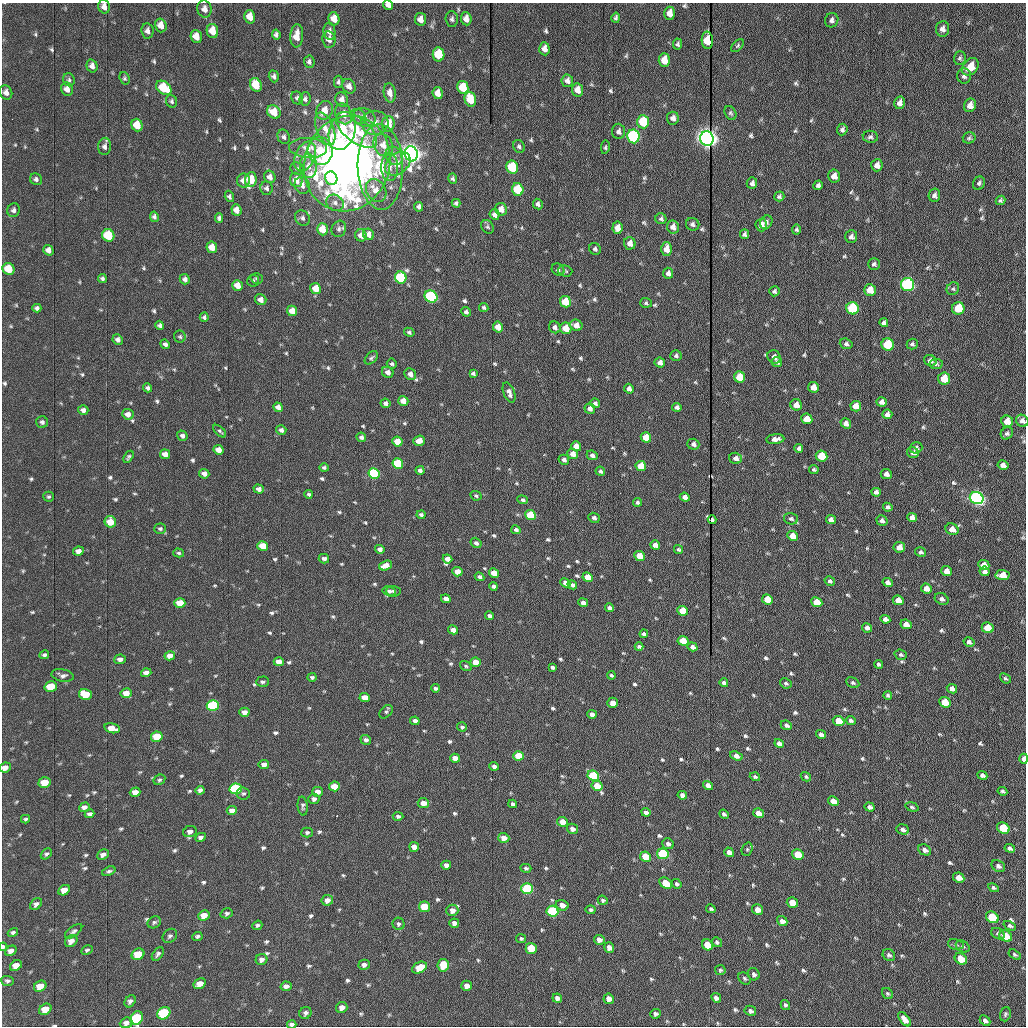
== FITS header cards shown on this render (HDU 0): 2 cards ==
NAXIS1  =                 1024 /fastest changing axis
NAXIS2  =                 1024 /next to fastest changing axis

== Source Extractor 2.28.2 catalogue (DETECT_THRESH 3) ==
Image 1024 x 1024 px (HDU 0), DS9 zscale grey, 1 PNG px = 1 image px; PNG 1028 x 1028 px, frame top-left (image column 1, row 1024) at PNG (2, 3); each listed source drawn as its Kron ellipse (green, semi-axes under 4 px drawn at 4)
Background 1170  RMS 12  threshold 36.4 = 3 sigma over >= 5 px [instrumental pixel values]
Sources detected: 705; of the 705, the 500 brightest by FLUX_AUTO listed and drawn (205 fainter detections omitted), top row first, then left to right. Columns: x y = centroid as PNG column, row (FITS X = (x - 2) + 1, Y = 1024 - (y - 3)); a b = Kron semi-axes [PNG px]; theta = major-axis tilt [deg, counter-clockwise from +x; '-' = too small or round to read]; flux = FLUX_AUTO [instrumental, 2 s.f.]
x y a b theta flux
388 5 5 4 - 4200
104 7 7 5 -75 4800
204 9 8 7 - 5200
670 13 6 5 - 6500
250 17 7 5 -75 9400
616 18 5 3 - 1600
334 19 6 5 - 10000
421 19 6 5 - 6300
452 19 8 6 -85 2300
466 19 6 5 - 6000
832 20 7 6 - 2700
161 25 7 5 -75 7600
942 29 8 6 84 3700
147 31 7 6 - 3400
212 31 7 5 -80 12000
329 32 8 6 -81 3900
276 35 5 4 - 2200
297 36 11 6 86 10000
196 37 6 5 - 9700
329 39 8 6 -83 5200
707 40 9 5 -88 26000
678 44 5 4 - 1700
738 46 8 4 46 1400
544 49 7 5 -84 5000
439 54 7 6 - 41000
960 58 7 6 - 1700
664 60 7 5 -89 14000
309 62 6 5 - 2400
92 66 7 5 -75 3900
970 67 10 7 50 13000
274 76 6 5 - 2500
964 76 7 7 - 2500
125 78 6 5 - 1400
69 80 6 6 - 1700
567 81 6 6 - 3600
338 82 6 4 -89 1700
256 85 7 5 -68 22000
349 86 7 6 - 4500
463 87 6 5 - 27000
164 88 8 6 -39 28000
67 89 7 6 - 5200
578 90 6 5 - 7300
6 92 7 6 - 4200
390 93 10 6 -81 5000
438 93 6 5 - 7900
297 98 7 5 -57 2000
305 99 6 5 - 2200
342 99 7 6 - 4800
470 99 7 5 -74 24000
172 101 6 5 - 1900
900 103 6 5 - 4200
970 105 7 6 - 5600
325 110 9 8 - 9600
274 112 7 6 - 15000
730 113 7 5 -60 1700
344 114 10 8 -67 7100
359 117 9 6 -40 3300
364 117 11 9 -19 9400
673 118 6 6 - 3900
643 122 7 6 - 41000
375 123 13 12 - 7800
388 124 8 6 86 13000
137 125 6 5 - 14000
325 129 17 8 -69 9300
356 130 24 12 -38 33000
842 130 6 5 - 2300
342 131 19 13 72 41000
618 131 8 6 -87 2900
633 136 7 6 - 170000
284 137 7 6 - 2300
870 137 7 6 - 2200
707 138 7 6 - 810000
969 138 6 5 - 1500
383 145 11 9 -63 9300
105 146 8 6 87 3300
519 146 7 5 -57 1900
605 147 7 4 81 1400
308 148 19 10 -4 11000
320 151 14 12 -74 23000
411 154 7 6 - 780000
305 156 15 10 67 8700
394 156 9 8 - 4700
398 163 14 10 39 11000
347 164 48 42 71 720000
877 165 6 5 - 4900
308 166 12 8 -89 6900
380 167 43 22 -88 53000
390 167 14 8 -89 6500
512 167 6 5 - 55000
297 169 7 6 - 2000
834 176 6 6 - 6100
270 177 6 5 - 4800
331 178 7 6 - 18000
453 178 5 4 - 1600
36 179 6 5 - 2400
251 179 7 5 84 26000
243 180 7 6 - 5700
296 180 7 6 - 8900
752 183 6 5 - 2600
979 183 7 5 63 1800
302 185 9 7 -65 4100
818 185 5 4 - 2600
266 188 7 6 - 2500
518 189 6 5 - 44000
376 190 12 9 -56 9900
934 195 7 5 77 2600
229 196 6 4 -72 1800
779 196 5 5 - 1900
1000 200 5 4 - 1500
335 203 9 7 -31 3900
456 203 4 4 - 1700
538 204 5 4 - 2300
419 207 5 4 - 2800
501 209 6 6 - 7300
13 210 7 6 - 2500
236 210 6 5 - 6300
495 214 5 5 - 3600
154 217 5 4 - 2000
219 218 4 4 - 1800
302 218 8 7 - 2500
661 219 5 5 - 1900
766 222 7 6 - 2500
693 224 7 6 - 2500
761 225 6 6 - 6900
487 227 7 5 -52 1600
673 227 6 6 - 5200
617 228 6 5 - 6500
322 229 6 5 - 13000
339 229 8 7 - 2500
796 230 5 4 - 1600
368 234 6 5 - 5000
744 234 5 4 - 2200
108 235 6 6 - 42000
361 235 6 5 - 5500
851 237 6 6 - 3100
630 243 6 6 - 5400
212 247 6 5 - 11000
595 249 6 5 - 1800
666 249 7 5 -90 7900
48 250 5 5 - 4600
874 264 6 6 - 1900
9 269 6 5 - 17000
558 270 7 5 -44 2000
565 271 7 5 -15 1500
668 273 5 5 - 3200
401 277 6 5 - 60000
257 278 6 5 - 1500
102 279 4 4 - 1700
185 279 5 5 - 2900
253 281 6 6 - 1400
237 285 5 5 - 9800
908 285 6 6 - 170000
316 288 5 5 - 12000
953 289 7 6 - 1500
870 290 6 6 - 12000
774 291 5 5 - 1900
431 296 7 6 - 120000
261 300 6 5 - 4700
565 302 6 5 - 21000
646 303 6 5 - 1400
484 307 5 4 - 1500
37 308 4 4 - 2200
852 308 6 6 - 68000
958 308 6 6 - 27000
292 311 5 5 - 8300
466 312 5 4 - 1800
204 317 4 4 - 1800
884 323 4 4 - 2500
160 325 4 4 - 1900
576 325 6 5 - 6000
498 327 5 5 - 8600
555 327 6 5 - 3300
566 328 6 5 - 12000
409 332 5 4 - 1600
180 337 6 6 - 1500
118 340 5 5 - 3000
165 344 5 4 - 2200
846 344 6 5 - 2200
888 344 6 6 - 55000
912 344 5 5 - 1700
676 356 5 5 - 1700
774 357 7 6 - 4300
371 358 8 5 45 1700
930 361 6 5 - 2900
777 362 5 5 - 2200
660 363 5 5 - 4000
392 364 5 5 - 1400
936 364 7 5 8 1700
388 372 6 5 - 4500
473 373 4 4 - 1900
410 374 6 5 - 4700
740 377 5 5 - 21000
944 379 6 6 - 21000
813 387 5 5 - 7800
148 388 5 4 - 2300
629 389 5 4 - 3600
509 393 10 5 -69 4000
403 401 5 5 - 9300
882 402 5 4 - 3800
385 403 5 4 - 2600
595 403 5 4 - 2300
796 405 6 5 - 7100
856 406 5 5 - 9300
278 407 5 4 - 4100
677 407 5 4 - 2500
590 409 5 5 - 4200
83 410 5 4 - 3000
128 414 6 5 - 4900
887 414 5 4 - 3400
807 419 5 5 - 14000
1007 421 6 5 - 10000
1022 421 6 6 - 3600
42 422 6 6 - 2200
846 423 5 4 - 4300
281 430 5 4 - 2700
220 431 8 4 -43 1500
1007 433 6 5 - 2200
182 436 5 5 - 2500
361 437 5 4 - 2200
646 437 5 5 - 16000
775 439 9 5 7 4700
419 441 6 5 - 6300
397 442 5 5 - 14000
693 444 6 5 - 3000
576 446 5 4 - 7400
799 448 4 4 - 2400
916 448 6 5 - 2600
218 450 5 4 - 7600
913 453 6 5 - 2500
165 454 5 5 - 5900
573 454 5 5 - 6400
592 455 6 4 -23 3000
822 456 6 5 - 30000
129 457 6 4 57 1600
736 458 6 5 - 4100
564 460 5 5 - 2400
398 464 5 5 - 49000
1003 465 5 4 - 4300
641 466 5 5 - 19000
324 468 5 4 - 1600
420 470 4 4 - 2800
814 470 5 4 - 1600
600 471 5 4 - 1800
374 473 6 5 - 96000
204 474 5 4 - 3800
886 474 5 5 - 4200
259 489 5 4 - 3100
876 492 5 4 - 3000
309 494 4 3 - 1700
476 496 6 4 -27 1400
49 497 5 5 - 1400
685 497 5 4 - 5100
977 498 7 6 - 330000
523 500 5 4 - 1700
637 502 4 4 - 2200
888 507 5 4 - 2000
421 515 4 3 - 2000
530 515 5 5 - 37000
912 517 5 4 - 4100
594 518 6 4 -26 2400
791 519 7 5 -15 2000
712 520 4 3 - 2100
831 520 5 4 - 3900
882 521 5 5 - 2700
110 522 6 5 - 14000
160 529 6 5 - 1700
952 529 6 5 - 7000
516 530 5 4 - 2400
793 536 5 5 - 9400
476 543 6 5 - 2400
655 545 5 4 - 6200
263 546 5 5 - 14000
899 547 6 5 - 7400
380 549 5 4 - 3500
678 549 5 3 - 1400
78 551 5 4 - 4600
921 552 5 4 - 1800
179 553 5 4 - 1400
640 556 5 4 - 17000
324 559 5 4 - 2700
447 559 5 4 - 5300
984 565 6 5 - 6800
386 566 7 4 17 12000
947 571 5 5 - 7600
985 571 5 4 - 3400
457 572 5 4 - 11000
494 573 5 4 - 12000
1002 575 7 5 -3 11000
479 577 5 4 - 2500
588 577 5 4 - 12000
830 581 5 4 - 2000
888 582 5 4 - 3900
565 583 5 4 - 5000
572 585 5 4 - 2200
494 586 4 4 - 2400
926 588 5 4 - 7900
389 591 6 5 - 1900
393 591 7 5 -5 2200
446 599 5 4 - 4200
767 599 5 5 - 19000
942 599 7 5 -29 2900
898 600 6 4 -25 8500
817 602 6 5 - 19000
180 603 5 5 - 18000
583 603 5 4 - 4700
609 608 5 4 - 3300
683 611 5 5 - 24000
489 616 4 4 - 2400
885 619 5 4 - 3200
906 624 5 4 - 7700
867 628 5 4 - 3000
988 628 6 5 - 22000
453 630 5 4 - 6000
644 634 4 3 - 2000
683 641 5 4 - 20000
969 642 6 4 -31 2700
639 647 4 3 - 1900
692 647 5 4 - 3100
44 655 5 4 - 1900
901 655 6 5 - 1800
170 656 5 4 - 6100
120 659 5 5 - 3400
279 662 5 4 - 7300
475 662 5 4 - 12000
878 664 5 3 - 1900
466 666 6 4 -34 1400
552 667 4 3 - 1800
146 673 5 4 - 4700
63 675 11 6 -11 3400
611 675 4 3 - 1400
312 677 4 3 - 1600
1005 678 6 4 -39 1400
263 682 6 5 - 1800
724 683 4 4 - 2200
786 683 6 5 - 1500
853 683 7 5 -27 1800
51 687 6 5 - 23000
435 688 4 4 - 1600
952 689 5 4 - 4100
126 693 5 5 - 9700
85 694 6 5 - 26000
888 695 4 3 - 1400
365 698 5 4 - 10000
945 702 6 5 - 21000
613 703 5 5 - 6600
213 705 6 5 - 88000
244 712 5 4 - 5600
386 712 8 5 47 1700
592 714 5 4 - 4400
851 720 5 4 - 2200
415 721 5 4 - 3500
839 721 6 5 - 16000
786 725 6 4 -24 2400
462 727 5 4 - 1500
112 728 8 5 -13 10000
821 734 5 4 - 2900
157 737 6 5 - 22000
366 740 5 5 - 2400
779 743 5 4 - 4300
519 756 5 4 - 20000
736 756 6 4 -22 5300
455 758 5 4 - 7000
1024 759 5 4 - 5900
264 764 5 4 - 4900
494 766 5 4 - 3600
5 768 6 5 - 5100
982 775 5 4 - 2500
593 776 6 5 - 61000
755 777 5 4 - 1800
806 777 5 4 - 1500
159 780 6 5 - 1400
45 782 6 5 - 16000
708 785 5 4 - 5500
334 786 5 5 - 15000
597 786 5 5 - 15000
236 789 6 5 - 97000
200 790 4 4 - 2500
1002 791 5 4 - 1800
135 792 5 4 - 5700
317 792 5 5 - 5700
243 793 7 6 - 1600
682 795 5 4 - 3900
314 799 5 5 - 2600
833 801 5 4 - 8300
423 803 5 5 - 8700
513 804 4 4 - 2200
303 806 9 5 -85 1900
84 807 5 4 - 3400
870 807 5 4 - 3000
912 807 7 4 -17 1500
232 810 5 4 - 4500
646 812 4 3 - 2400
759 813 5 4 - 8900
90 814 5 4 - 2800
724 814 5 4 - 2100
398 816 5 4 - 2200
25 819 4 4 - 1400
562 822 5 5 - 9400
1003 828 6 5 - 34000
572 829 6 5 - 4400
903 829 6 5 - 2800
190 832 7 5 12 3300
307 832 6 5 - 1600
201 837 5 4 - 2500
504 838 6 5 - 7000
668 844 6 5 - 2900
414 847 5 5 - 7000
1010 848 5 4 - 2400
747 849 7 5 71 1500
925 850 7 5 -27 3300
729 852 5 4 - 5000
46 854 6 4 45 1800
663 854 6 5 - 69000
798 854 6 5 - 25000
103 855 6 5 - 3400
645 857 5 5 - 25000
446 865 5 4 - 3700
998 866 7 5 -30 3100
526 868 5 4 - 1600
109 871 7 4 21 1700
959 878 6 5 - 7400
666 883 7 5 -38 18000
677 884 5 4 - 1800
994 888 5 4 - 1700
527 889 6 5 - 98000
64 890 6 5 - 7600
327 900 6 5 - 4600
603 900 5 4 - 1700
792 903 6 5 - 14000
36 904 7 5 40 2900
562 905 6 5 - 5300
424 907 5 5 - 31000
711 909 5 3 - 1500
452 910 6 5 - 6100
591 910 5 4 - 1400
758 910 6 5 - 7300
552 911 6 5 - 100000
227 913 6 5 - 2000
204 915 6 5 - 9500
992 917 7 5 -34 52000
782 921 5 4 - 5100
154 922 7 5 34 1800
454 923 5 4 - 3800
399 924 6 6 - 2000
257 925 5 4 - 1600
1010 926 6 4 -25 1900
74 931 10 5 36 2200
13 932 5 4 - 1800
998 934 7 5 -30 1800
170 936 8 6 43 2100
197 936 5 4 - 1800
1006 936 7 5 -33 20000
521 939 5 4 - 1500
599 940 5 5 - 4200
71 941 7 5 41 5100
717 942 5 4 - 1800
956 944 8 5 -11 1700
707 945 6 5 - 25000
963 946 7 5 -32 1800
3 947 4 3 - 3000
609 947 5 4 - 5300
531 948 5 5 - 29000
87 950 6 4 28 1600
11 951 6 4 35 3800
138 954 6 5 - 23000
158 954 8 5 52 2100
889 955 6 5 - 2100
1015 955 7 4 -33 1500
261 959 6 5 - 3900
961 959 7 5 -35 19000
16 965 6 5 - 6900
364 965 5 5 - 2800
443 965 6 5 - 23000
419 968 8 5 29 14000
720 970 5 5 - 1400
754 974 6 5 - 2400
744 978 7 5 -46 1700
7 981 6 5 - 1900
200 984 6 5 - 8900
40 986 6 5 - 11000
286 986 5 5 - 3800
467 986 5 5 - 5100
887 993 6 5 - 1400
557 998 5 4 - 3600
716 998 5 4 - 3200
609 999 5 5 - 6000
130 1001 6 5 - 2400
785 1005 5 4 - 1600
342 1007 6 5 - 4800
45 1009 7 5 37 11000
750 1011 6 5 - 2400
164 1013 7 6 - 77000
305 1013 6 5 - 2500
655 1014 5 5 - 2100
1005 1014 7 5 72 1700
137 1018 7 6 - 57000
904 1019 8 4 -51 5800
985 1021 6 4 -42 2900
126 1023 6 5 - 3700
292 1024 5 4 - 2300
At the frame edge (FLAGS 8, measured only in part): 9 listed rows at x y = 388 5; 104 7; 1022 421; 1024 759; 5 768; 3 947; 137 1018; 126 1023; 292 1024
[205 fainter detections neither listed nor drawn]

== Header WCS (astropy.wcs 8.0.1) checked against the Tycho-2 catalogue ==
Header WCS as astropy/WCSLIB reads it (applying the file's SIP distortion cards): RA---TAN-SIP/DEC--TAN-SIP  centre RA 20:33:53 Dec +07:34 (308.47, +7.57 deg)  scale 1.67 arcsec/px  FOV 28.5' x 28.6'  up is -179 deg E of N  parity flipped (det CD > 0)
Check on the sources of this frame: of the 60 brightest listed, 18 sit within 2.5 arcsec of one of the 19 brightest Tycho-2 stars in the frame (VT <= 12.15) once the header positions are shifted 0.46 arcsec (0.46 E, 0.04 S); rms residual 0.90 arcsec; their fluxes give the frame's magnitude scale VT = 23.90 - 2.5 log10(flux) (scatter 0.20 mag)
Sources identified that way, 18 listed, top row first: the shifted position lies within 2.5 arcsec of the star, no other Tycho-2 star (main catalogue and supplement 1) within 5.0 arcsec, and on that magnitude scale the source's flux lands within +1.5 / -3 mag of the star's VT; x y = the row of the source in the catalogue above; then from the Tycho-2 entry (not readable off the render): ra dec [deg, ICRS J2000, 3 dp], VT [Tycho-2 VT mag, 2 dp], TYC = Tycho-2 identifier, HIP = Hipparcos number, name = IAU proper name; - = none
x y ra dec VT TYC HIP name
643 122 308.409 +7.387 11.71 522-63-1 - -
633 136 308.413 +7.394 10.61 522-1117-1 - -
707 138 308.379 +7.395 9.53 522-815-1 - -
411 154 308.517 +7.401 9.28 522-2249-1 - -
908 285 308.286 +7.464 10.73 522-842-1 - -
431 296 308.509 +7.467 11.07 522-1042-1 - -
852 308 308.312 +7.475 12.07 522-647-1 - -
958 308 308.262 +7.475 12.01 522-585-1 - -
888 344 308.295 +7.492 11.63 522-671-1 - -
977 498 308.254 +7.563 10.72 1087-1249-1 - -
213 705 308.613 +7.656 11.72 1088-801-1 - -
593 776 308.435 +7.690 11.87 1088-65-1 - -
236 789 308.603 +7.695 11.58 1088-743-1 - -
527 889 308.467 +7.743 11.69 1088-851-1 - -
552 911 308.455 +7.753 11.50 1088-523-1 - -
992 917 308.249 +7.758 12.15 1087-191-1 - -
164 1013 308.638 +7.799 11.64 1088-397-1 - -
137 1018 308.650 +7.801 11.70 1088-297-1 - -